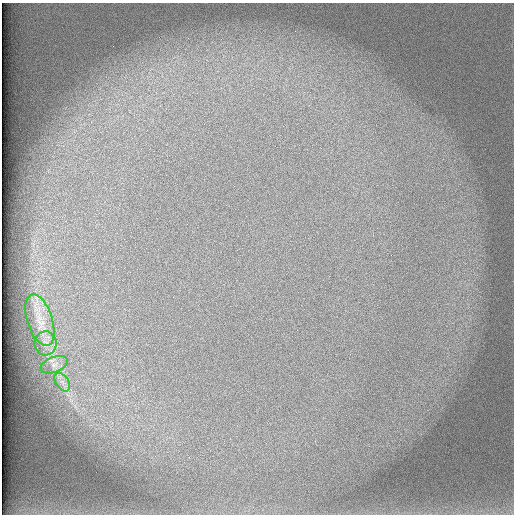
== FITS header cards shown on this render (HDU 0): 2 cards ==
NAXIS1  =                  512 /
NAXIS2  =                  512 /

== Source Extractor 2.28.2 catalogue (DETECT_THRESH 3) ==
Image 512 x 512 px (HDU 0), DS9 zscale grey, 1 PNG px = 1 image px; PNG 516 x 516 px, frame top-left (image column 1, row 512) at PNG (2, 3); each listed source drawn as its Kron ellipse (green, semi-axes under 4 px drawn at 4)
Background 102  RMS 3.1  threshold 9.24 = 3 sigma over >= 5 px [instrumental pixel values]
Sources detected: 4; all 4 listed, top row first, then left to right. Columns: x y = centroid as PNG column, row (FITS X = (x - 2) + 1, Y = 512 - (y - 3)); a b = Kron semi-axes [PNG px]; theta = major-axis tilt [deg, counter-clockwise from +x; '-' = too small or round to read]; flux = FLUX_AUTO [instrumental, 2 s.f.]
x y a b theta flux
40 320 27 12 -72 4100
45 343 12 11 - 1700
54 365 14 7 22 1400
62 382 10 6 -56 1300